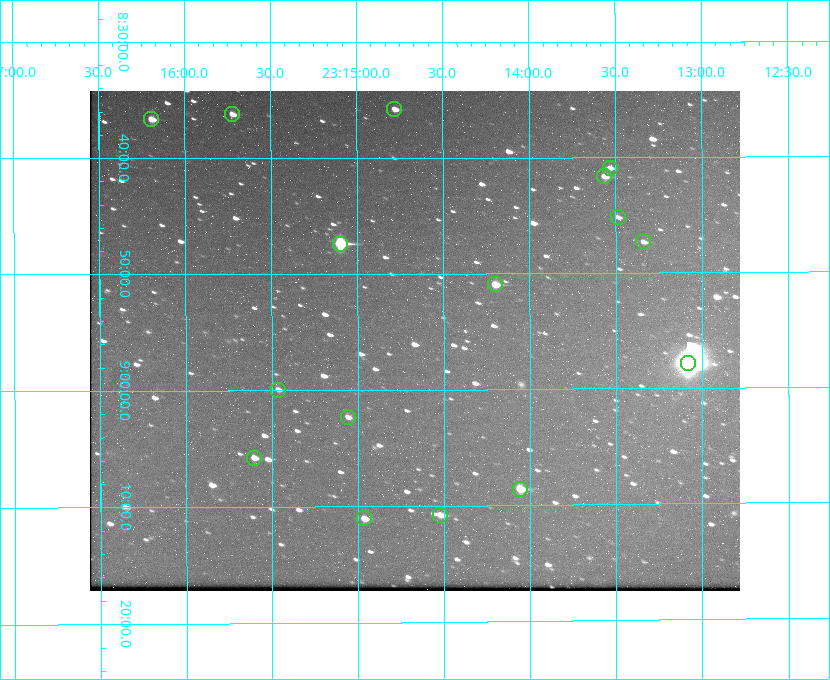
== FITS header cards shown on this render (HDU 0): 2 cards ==
NAXIS1  =                  650 / Width of table row in bytes
NAXIS2  =                  500 / Number of rows in table

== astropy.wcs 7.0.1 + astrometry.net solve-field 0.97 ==
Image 650 x 500 px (HDU 0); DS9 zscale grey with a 90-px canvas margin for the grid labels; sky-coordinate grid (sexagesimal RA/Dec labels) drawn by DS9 from the SOLVED WCS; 16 Tycho-2 reference stars matched to detected sources circled (green)
Header WCS: none
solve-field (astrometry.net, Tycho-2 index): SOLVED blind (the file carries no WCS)
Solved WCS: RA---TAN-SIP/DEC--TAN-SIP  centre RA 23:14:40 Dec +08:56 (348.67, +8.93 deg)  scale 5.17 arcsec/px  FOV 56.0' x 43.1'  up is -180 deg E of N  parity flipped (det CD > 0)
(file carries no celestial WCS; the grid is the blind solution)
Tycho-2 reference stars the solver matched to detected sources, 16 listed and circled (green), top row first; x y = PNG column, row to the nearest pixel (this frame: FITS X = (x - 90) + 1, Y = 500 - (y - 91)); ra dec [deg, ICRS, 3 dp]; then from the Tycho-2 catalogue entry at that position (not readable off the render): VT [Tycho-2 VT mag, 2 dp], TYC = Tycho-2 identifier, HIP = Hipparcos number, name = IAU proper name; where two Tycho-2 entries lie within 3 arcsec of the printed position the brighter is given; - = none
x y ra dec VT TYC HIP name
394 109 348.695 +8.597 11.30 1161-1571-1 - -
232 114 348.931 +8.603 11.18 1161-1110-1 - -
151 119 349.048 +8.610 11.72 1161-1223-1 - -
610 168 348.383 +8.682 11.92 1161-890-1 - -
604 176 348.391 +8.694 11.47 1161-728-1 - -
618 217 348.371 +8.753 12.36 1161-1249-1 - -
643 241 348.335 +8.788 11.88 1161-938-1 - -
340 244 348.775 +8.789 8.97 1161-884-1 114784 -
495 284 348.550 +8.849 10.80 1161-574-1 - -
688 363 348.271 +8.963 6.92 1161-1161-1 114608 -
278 390 348.866 +8.999 11.82 1161-694-1 - -
348 417 348.765 +9.039 11.87 1161-1547-1 - -
254 458 348.901 +9.097 11.97 1161-534-1 - -
520 489 348.514 +9.143 10.38 1161-1071-1 - -
440 515 348.631 +9.180 11.26 1161-1559-1 - -
364 518 348.741 +9.184 11.62 1161-452-1 - -